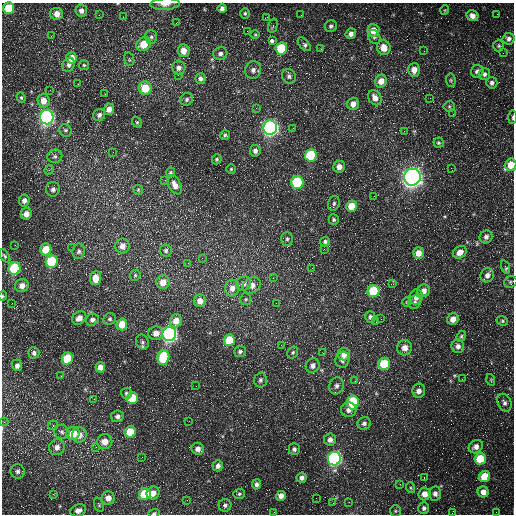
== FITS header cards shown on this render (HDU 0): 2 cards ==
NAXIS1  =                  512 /fastest changing axis
NAXIS2  =                  512 /next to fastest changing axis

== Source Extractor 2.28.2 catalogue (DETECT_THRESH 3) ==
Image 512 x 512 px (HDU 0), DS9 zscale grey, 1 PNG px = 1 image px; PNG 516 x 516 px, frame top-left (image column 1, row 512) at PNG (2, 3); each listed source drawn as its Kron ellipse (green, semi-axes under 4 px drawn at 4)
Background 1690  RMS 45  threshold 135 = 3 sigma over >= 5 px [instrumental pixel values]
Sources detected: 230; all 230 listed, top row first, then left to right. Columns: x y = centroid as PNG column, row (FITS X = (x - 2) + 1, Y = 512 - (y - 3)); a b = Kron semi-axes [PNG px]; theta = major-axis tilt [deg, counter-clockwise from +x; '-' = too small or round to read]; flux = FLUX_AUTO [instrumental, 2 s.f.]
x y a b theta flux
165 4 15 6 3 1.6e+04
9 8 6 5 - 9.4e+04
222 8 5 4 - 9.5e+03
445 10 5 3 - 2.4e+03
81 11 6 5 - 1.3e+04
245 13 5 4 - 4.7e+03
56 14 7 5 -7 2.3e+04
497 14 2 2 - 2.2e+03
99 15 2 2 - 1.5e+03
301 15 3 2 - 2.6e+03
472 16 6 5 - 1.6e+04
123 17 2 2 - 1.5e+03
267 17 3 2 - 2.3e+03
176 23 2 2 - 1.6e+03
273 26 7 4 74 4.8e+03
331 26 6 6 - 7.3e+03
373 30 6 6 - 3.9e+04
247 31 2 2 - 2.2e+03
351 34 5 5 - 1.3e+04
255 35 5 3 - 3.0e+03
51 36 3 2 - 6.8e+03
151 37 7 6 - 6.9e+03
374 37 7 6 - 6.9e+03
509 39 6 6 - 1.1e+04
272 40 4 3 - 4.6e+05
144 44 8 6 32 5.0e+04
304 44 8 4 -48 8.2e+03
499 46 6 5 - 4.8e+03
281 48 6 5 - 1.5e+05
384 48 7 6 - 3.9e+04
321 49 3 3 - 2.9e+03
184 51 6 6 - 2.9e+04
424 51 2 2 - 1.4e+03
503 53 3 3 - 1.8e+03
220 54 7 6 - 9.7e+03
71 58 6 5 - 3.5e+04
129 59 7 5 -78 5.2e+03
69 65 7 6 - 1.1e+04
84 65 5 5 - 4.3e+03
179 68 7 7 - 1.5e+04
253 70 9 7 74 1.3e+04
414 70 7 6 - 2.7e+04
477 71 6 6 - 1.1e+04
484 74 6 5 - 8.7e+03
178 75 2 2 - 1.5e+03
289 76 7 6 - 9.8e+03
200 79 5 5 - 9.7e+03
451 80 7 4 -83 5.2e+03
381 81 6 6 - 3.0e+04
492 83 6 5 - 9.1e+03
78 84 2 2 - 1.5e+03
145 88 6 6 - 7.2e+04
50 90 2 2 - 1.5e+03
105 94 3 2 - 3.8e+03
21 98 5 4 - 4.1e+03
375 98 8 6 -57 2.1e+04
430 98 3 2 - 2.6e+03
187 99 7 6 - 6.8e+03
44 101 7 6 - 2.9e+04
353 104 6 5 - 2.2e+04
449 106 5 5 - 4.4e+03
256 108 2 2 - 1.5e+03
109 109 6 5 - 2.1e+04
453 114 2 2 - 1.6e+03
99 115 6 5 - 1.0e+04
47 117 7 7 - 1.1e+06
513 117 7 3 86 4.5e+03
137 122 5 4 - 4.4e+03
270 128 7 7 - 1.2e+06
293 128 3 2 - 3.8e+03
65 130 7 6 - 6.3e+03
404 131 3 3 - 3.6e+03
225 135 5 4 - 5.0e+03
439 143 5 5 - 4.5e+03
255 151 6 5 - 1.1e+04
113 152 2 2 - 1.6e+03
311 155 6 6 - 2.2e+05
55 156 7 6 - 9.3e+03
217 159 5 4 - 4.1e+03
511 165 6 5 - 5.0e+04
339 167 6 6 - 1.9e+04
451 168 3 2 - 1.8e+03
231 169 4 4 - 3.6e+03
49 170 5 4 - 3.9e+03
170 172 5 4 - 4.6e+03
412 177 8 8 - 2.3e+06
165 180 2 2 - 1.6e+03
297 182 6 6 - 2.4e+05
175 185 10 6 -63 2.3e+04
53 189 7 6 - 1.1e+04
138 190 5 4 - 3.7e+03
374 196 2 2 - 1.3e+03
24 200 6 5 - 1.2e+04
334 203 7 5 75 6.3e+03
352 206 6 5 - 5.4e+04
26 214 6 5 - 2.1e+04
334 220 5 5 - 4.9e+03
486 237 6 6 - 1.1e+04
287 239 7 5 88 6.0e+03
325 242 5 4 - 5.7e+03
15 245 2 2 - 1.7e+03
122 246 7 7 - 2.3e+04
72 248 2 2 - 1.7e+03
46 249 6 5 - 5.2e+04
324 249 3 2 - 2.9e+03
166 250 6 6 - 6.5e+03
79 251 8 6 80 8.2e+03
460 252 7 6 - 2.7e+04
418 253 6 5 - 3.0e+04
5 256 8 4 -55 5.0e+03
202 258 3 2 - 3.6e+03
52 261 6 6 - 1.9e+05
188 263 3 3 - 2.2e+03
505 267 7 4 -72 6.3e+03
14 268 6 6 - 1.9e+05
312 268 2 2 - 3.8e+03
135 275 6 5 - 4.4e+03
487 275 7 6 - 1.3e+04
95 278 7 5 84 3.9e+04
273 278 3 3 - 4.0e+03
163 282 7 6 - 3.5e+04
511 282 7 5 21 5.0e+03
243 284 8 7 - 1.5e+04
393 284 3 3 - 2.8e+03
22 286 7 6 - 2.1e+04
252 286 9 7 33 2.5e+04
232 288 8 7 - 2.1e+04
373 291 6 6 - 1.5e+05
424 291 6 6 - 1.8e+04
3 296 5 4 - 3.5e+03
416 297 7 6 - 1.9e+04
246 299 6 5 - 5.4e+03
200 301 6 6 - 2.5e+04
407 302 5 3 - 2.6e+03
415 302 7 6 - 6.9e+03
12 303 3 2 - 2.4e+03
276 303 2 2 - 6.0e+03
370 317 6 5 - 8.1e+03
79 318 7 6 - 2.1e+04
110 319 6 5 - 5.5e+03
381 319 3 2 - 4.5e+03
453 319 6 5 - 2.5e+04
92 320 6 6 - 1.1e+04
176 321 7 5 72 3.3e+04
502 321 6 4 -21 4.1e+03
376 322 2 2 - 1.7e+03
122 324 6 5 - 4.6e+04
156 333 7 6 - 2.3e+04
169 334 7 7 - 1.2e+06
461 336 6 4 68 4.4e+03
229 340 6 5 - 8.8e+04
142 342 7 6 - 7.4e+03
281 345 2 2 - 1.8e+03
458 346 6 6 - 1.3e+04
404 348 7 7 - 2.2e+04
240 351 6 5 - 6.6e+03
293 352 6 5 - 4.8e+03
34 353 5 5 - 9.0e+03
323 353 2 2 - 1.6e+03
344 354 6 6 - 2.7e+04
163 357 8 6 77 1.7e+05
67 358 6 5 - 9.8e+04
342 360 8 7 - 1.6e+04
384 364 6 5 - 1.3e+05
17 365 6 5 - 1.4e+04
313 366 7 6 - 1.4e+04
100 367 5 5 - 2.0e+04
61 376 3 2 - 2.5e+03
462 379 2 2 - 1.8e+03
260 380 7 6 - 7.8e+03
491 380 6 3 -73 3.5e+03
355 381 2 2 - 2.2e+03
196 386 2 2 - 1.2e+03
337 386 9 7 77 1.2e+04
419 391 7 6 - 1.6e+04
126 393 5 5 - 5.7e+03
132 398 6 5 - 7.0e+04
94 399 3 2 - 3.2e+03
353 402 7 6 - 1.8e+05
504 403 9 6 -65 1.0e+04
349 410 8 7 - 1.5e+04
117 416 6 6 - 1.1e+04
189 421 3 2 - 3.3e+03
4 422 4 4 - 2.9e+03
364 423 7 6 - 9.7e+03
53 425 5 5 - 3.8e+03
62 432 8 6 -25 9.0e+03
130 432 6 5 - 7.0e+04
73 433 7 6 - 5.5e+04
80 435 8 7 - 2.3e+04
330 440 6 6 - 1.4e+04
105 441 7 7 - 3.0e+04
57 447 8 7 - 1.9e+04
96 447 4 4 - 3.1e+03
476 447 7 6 - 1.6e+04
198 449 6 6 - 1.5e+04
294 449 6 5 - 7.9e+03
142 457 3 3 - 2.4e+03
334 459 7 6 - 8.2e+05
480 459 5 5 - 9.3e+04
218 466 5 5 - 1.1e+04
18 471 7 7 - 9.4e+03
485 476 5 5 - 7.0e+04
424 477 2 2 - 1.6e+03
302 478 5 5 - 1.0e+04
257 484 5 4 - 8.6e+03
400 484 3 2 - 3.9e+03
411 488 5 3 - 3.6e+03
483 492 5 5 - 2.1e+04
153 493 7 6 - 2.5e+04
435 493 7 6 - 1.3e+04
53 494 4 3 - 2.9e+03
145 494 6 5 - 1.2e+05
239 494 6 5 - 5.2e+03
424 494 6 6 - 3.0e+04
281 496 5 5 - 1.9e+04
108 498 6 6 - 2.2e+04
316 498 2 2 - 1.7e+04
187 500 2 2 - 1.5e+03
349 502 3 3 - 2.5e+03
333 503 3 3 - 1.7e+03
99 505 7 4 -71 4.3e+03
225 505 6 6 - 7.3e+03
424 508 6 5 - 8.0e+03
78 510 8 6 18 1.4e+04
395 511 6 5 - 4.6e+03
274 512 2 2 - 1.4e+03
496 512 2 2 - 2.1e+03
154 513 6 4 18 4.0e+03
452 513 3 2 - 1.9e+03
At the frame edge (FLAGS 8, measured only in part): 7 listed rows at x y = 165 4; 513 117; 511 165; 511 282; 3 296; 154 513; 452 513